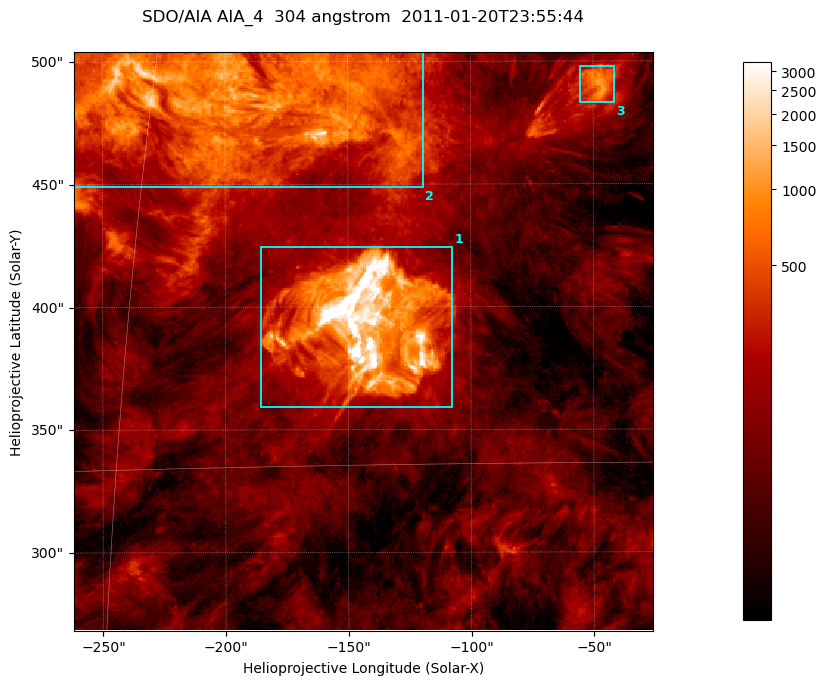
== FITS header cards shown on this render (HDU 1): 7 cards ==
TELESCOP= 'SDO/AIA '           / For AIA: SDO/AIA
INSTRUME= 'AIA_4   '           / For AIA: AIA_ATA1, AIA_ATA2, AIA_ATA3 or AIA_AT
WAVELNTH=                  304 / [angstrom] Wavelength
WAVEUNIT= 'angstrom'           / Wavelength unit: angstrom
DATE-OBS= '2011-01-20T23:55:44.128' / [ISO] Date when observation started; ISO 8
CTYPE1  = 'HPLN-TAN'           / CTYPE1; Typically HPLN
CTYPE2  = 'HPLT-TAN'           / CTYPE2; Typically HPLT

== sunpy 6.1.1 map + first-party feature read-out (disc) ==
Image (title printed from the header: SDO/AIA AIA_4  304 angstrom  2011-01-20T23:55:44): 393 x 393 px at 0.6 arcsec/px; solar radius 975 arcsec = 1625 px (partial field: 1.9% of the solar disc is inside the frame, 100% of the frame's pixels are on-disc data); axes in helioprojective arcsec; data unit not stated in the header (colour bar unlabelled)
Orientation: roll -0.132 deg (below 1 deg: not rotated)
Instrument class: DISC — disc imager (sunpy class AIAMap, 304 A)
Bright regions (active regions / flare kernels): reference = the on-disc median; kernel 3 px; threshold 5 sigma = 369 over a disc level ~110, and >= 1.15x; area >= 154 px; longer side >= 5 px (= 3 arcsec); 3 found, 3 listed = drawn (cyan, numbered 1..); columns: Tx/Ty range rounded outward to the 2 arcsec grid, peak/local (2 s.f.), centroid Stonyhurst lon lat
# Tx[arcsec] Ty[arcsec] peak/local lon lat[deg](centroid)
1 -186..-106 358..426 95 -9 +19
2 -262..-118 448..506 21 -12 +25
3 -56..-40 482..498 10 -3 +25